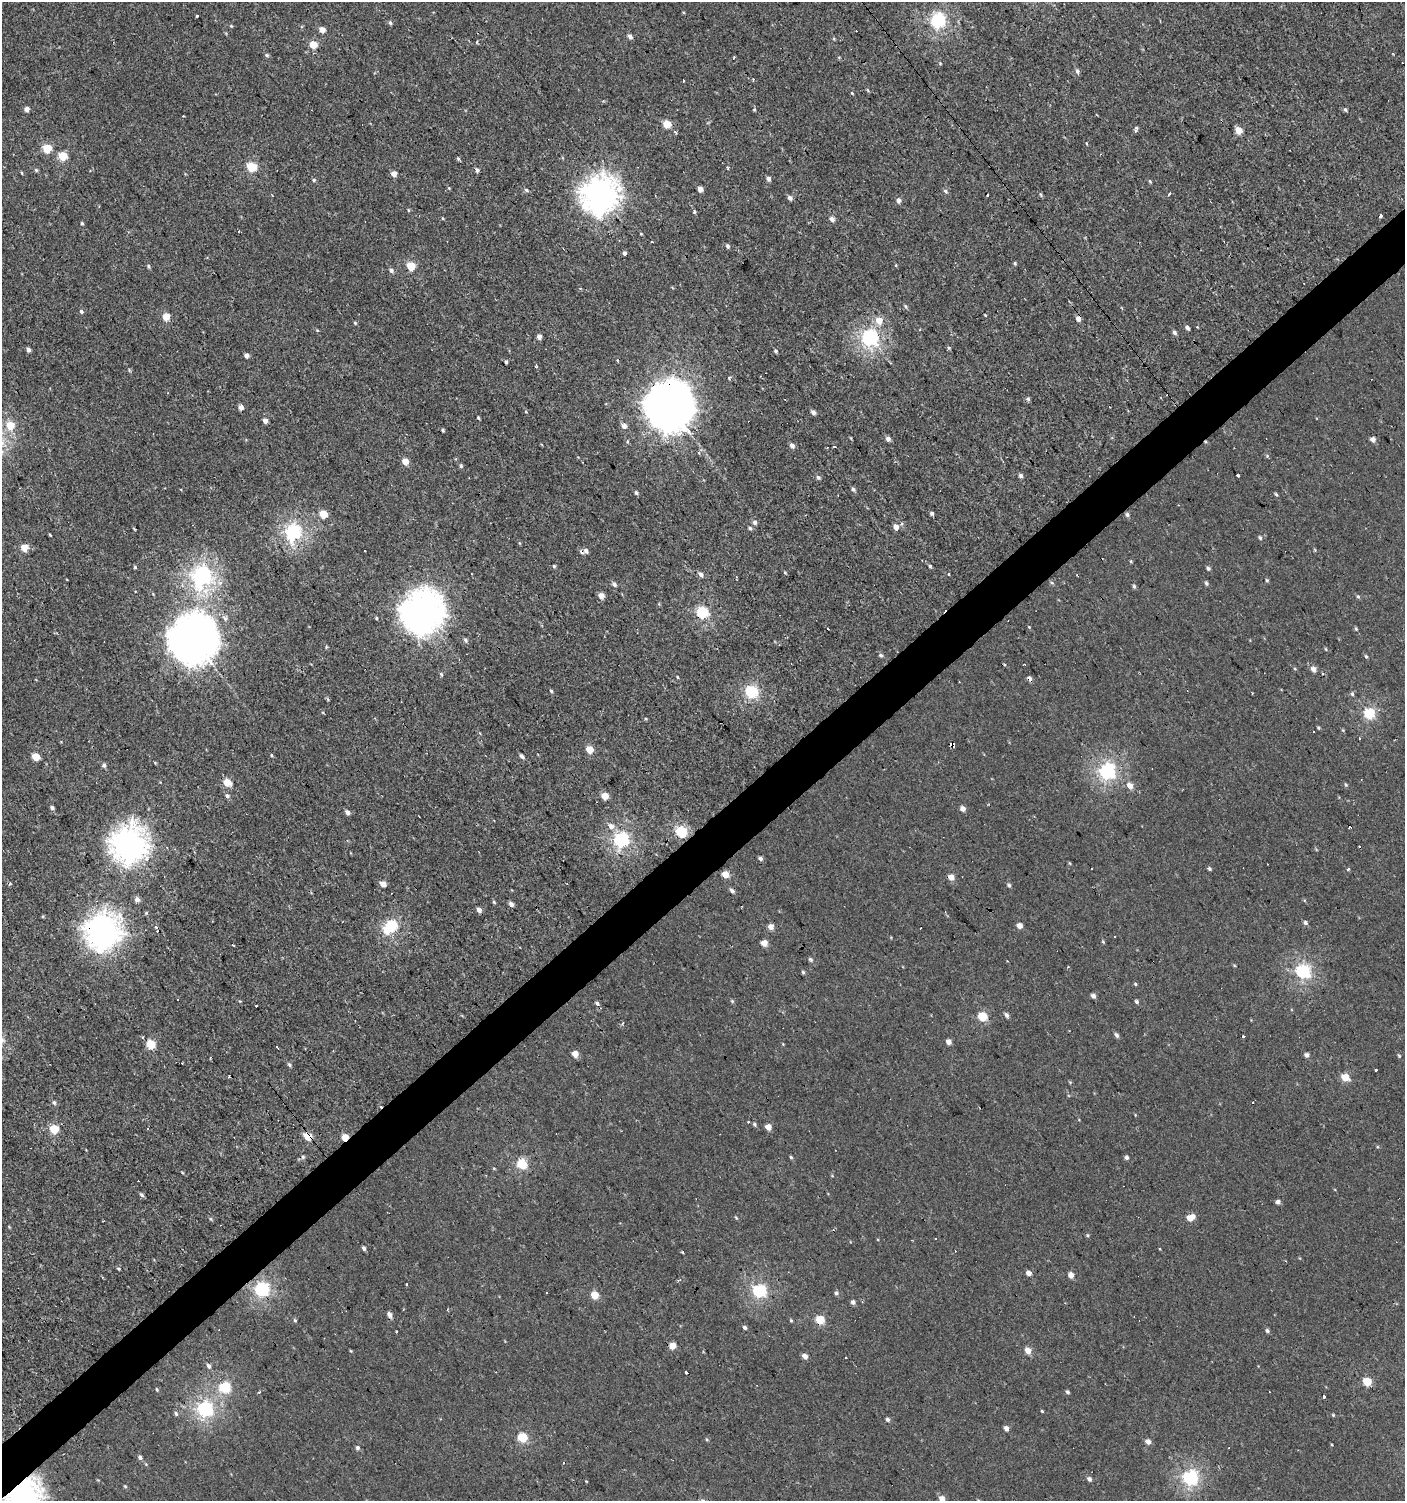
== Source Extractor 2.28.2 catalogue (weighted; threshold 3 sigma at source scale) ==
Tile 7 of 4 x 4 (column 3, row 2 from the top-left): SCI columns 3007-4409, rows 2997-4495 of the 5947 x 5993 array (HDU 1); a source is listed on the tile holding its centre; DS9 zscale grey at full resolution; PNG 1407 x 1503 px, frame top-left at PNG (2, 2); no overlay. Shown black and unused: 4% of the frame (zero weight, under 2 of 3 exposures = <1% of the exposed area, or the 3 px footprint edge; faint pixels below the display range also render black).
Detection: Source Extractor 2.28.2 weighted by HDU 2 'WHT'; one run over the whole footprint, this tile lists its part. Background 7.41e-04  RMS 0.0043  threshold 0.0193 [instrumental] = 3 sigma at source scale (4.5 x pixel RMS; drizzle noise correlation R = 1.50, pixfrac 1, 0.0396/0.0396 arcsec/px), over >= 5 px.
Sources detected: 300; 1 inside a brighter object's white glare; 25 cosmic-ray / hot-pixel residue — not listed; the other 274 listed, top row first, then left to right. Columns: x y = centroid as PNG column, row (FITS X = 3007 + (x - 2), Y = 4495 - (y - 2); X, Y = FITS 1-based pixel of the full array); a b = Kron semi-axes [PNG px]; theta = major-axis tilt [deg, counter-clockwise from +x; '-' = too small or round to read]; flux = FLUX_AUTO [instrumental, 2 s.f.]
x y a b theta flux
197 16 3 2 - 0.49
938 20 6 6 - 81
390 23 6 4 -67 0.72
231 26 5 4 - 0.44
322 30 5 4 - 3.7
630 36 6 5 - 1.5
313 45 5 5 - 9.3
267 55 6 4 -28 0.72
734 57 3 2 - 0.64
1077 71 7 5 -71 1.1
753 80 4 3 - 0.5
868 90 5 3 - 0.51
852 93 3 3 - 1.5
27 109 4 4 - 2.7
754 109 4 4 - 0.49
1345 110 5 4 - 0.67
667 124 5 5 - 9.7
1136 129 8 4 78 0.76
1238 130 5 5 - 6.8
47 148 5 5 - 17
63 156 5 5 - 14
458 159 5 4 - 0.62
252 167 5 5 - 24
36 170 5 5 - 0.66
477 170 4 4 - 1.4
22 173 5 3 - 0.37
394 174 5 4 - 3.2
768 179 5 4 - 1.5
314 180 5 5 - 0.68
1150 181 5 4 - 0.49
449 188 4 4 - 0.36
700 189 5 4 - 2.8
526 190 6 4 -29 0.82
945 191 7 4 -38 0.77
1169 193 3 3 - 0.95
600 194 14 13 - 420
1041 194 6 4 -70 0.6
790 198 5 5 - 1.5
898 200 6 5 - 1.6
408 210 5 3 - 0.4
695 211 5 3 - 0.7
1380 216 3 3 - 3.8
832 219 6 5 - 1.8
82 223 4 3 - 0.63
641 234 4 3 - 0.35
652 241 3 3 - 0.84
728 246 5 4 - 0.98
625 254 4 3 - 17
1015 263 4 3 - 0.55
148 266 5 4 - 0.71
411 266 5 5 - 15
391 270 5 5 - 1.1
905 306 6 4 -61 0.67
81 311 5 4 - 0.85
985 315 4 3 - 0.32
166 317 5 4 - 8
1078 319 6 5 - 2
879 320 7 6 - 5
355 323 4 4 - 0.52
1197 327 3 3 - 0.59
1187 328 5 4 - 1.1
920 329 4 2 - 0.45
317 330 5 3 - 0.4
1174 333 6 4 -47 1
539 337 5 4 - 2.4
870 337 7 6 - 110
949 348 5 4 - 0.59
28 349 5 4 - 1.5
776 351 5 5 - 0.76
246 355 4 4 - 2.1
506 362 4 3 - 0.63
536 366 6 4 -80 0.72
729 378 4 3 - 1
1028 399 6 5 - 0.72
669 406 17 16 - 1200
241 408 4 4 - 3.2
813 412 6 5 - 1.4
478 418 4 3 - 0.53
265 421 4 4 - 2.1
10 425 6 6 - 9.2
624 426 7 6 - 2
443 430 4 3 - 0.6
888 439 6 5 - 1.6
1373 440 5 5 - 2.2
792 446 5 5 - 2
834 446 3 3 - 3.4
1267 456 5 5 - 0.53
405 461 5 5 - 5.1
461 466 5 5 - 0.83
1021 475 5 5 - 1
1237 476 3 3 - 4.2
818 477 6 5 - 0.97
853 489 7 4 -77 0.93
636 493 5 4 - 0.81
1276 494 5 3 - 0.55
932 513 4 3 - 1.6
323 514 5 5 - 13
1127 515 5 5 - 0.99
755 522 7 6 - 1.3
896 527 5 5 - 3.2
750 528 5 4 - 0.78
293 532 7 6 - 100
50 535 4 3 - 0.36
1260 538 5 4 - 0.71
24 547 5 5 - 9.6
586 550 8 7 - 1.8
1130 561 5 3 - 0.43
554 566 4 4 - 0.55
930 566 4 4 - 0.62
135 567 4 4 - 0.56
1208 568 5 5 - 0.84
785 573 5 3 - 0.43
701 574 7 5 -55 1.6
202 576 8 8 - 150
1267 580 5 4 - 0.57
1052 583 5 3 - 0.53
1206 583 6 4 -63 0.79
614 584 6 4 -46 1.3
1134 586 5 4 - 0.76
601 595 5 4 - 3.9
1358 596 6 4 -65 0.65
422 612 15 14 - 640
702 612 6 5 - 42
376 618 3 3 - 0.5
1029 627 4 4 - 0.33
1356 629 5 4 - 0.57
193 639 17 16 - 1100
465 640 6 5 - 0.9
326 647 5 3 - 0.43
1326 649 5 3 - 0.38
881 655 5 4 - 0.86
1366 656 5 4 - 0.57
791 664 3 2 - 0.27
1314 669 6 5 - 2.3
441 674 5 4 - 0.65
677 677 4 3 - 0.39
1030 679 5 4 - 2
551 691 4 3 - 0.55
751 691 6 6 - 49
1352 694 5 4 - 0.75
1369 713 5 5 - 39
1318 728 4 3 - 0.5
1360 738 3 3 - 1.1
590 749 5 4 - 9.1
522 756 6 4 -49 1.2
35 757 5 5 - 11
155 763 4 3 - 0.37
104 765 6 5 - 1.1
1107 771 6 6 - 99
227 782 5 5 - 9.2
1346 785 5 4 - 0.56
1130 786 6 5 - 3.3
227 796 6 5 - 1.1
604 796 5 5 - 7.4
52 807 5 4 - 0.99
963 809 5 4 - 2.9
347 812 6 5 - 1.6
611 826 7 6 - 2.8
1349 828 5 3 - 0.63
681 831 6 5 - 40
621 839 6 6 - 86
128 843 14 13 - 390
760 859 5 4 - 1.2
1070 863 5 3 - 0.4
1209 869 4 3 - 0.88
1348 869 3 3 - 1
725 874 5 4 - 6
951 877 4 4 - 4.6
383 884 5 4 - 4.1
1009 885 6 4 -45 0.81
732 891 6 4 -45 1.2
137 899 5 4 - 2.4
494 902 5 4 - 0.57
511 904 5 4 - 1.6
479 910 5 4 - 2.1
1306 923 5 4 - 1.2
392 925 6 5 - 35
1020 926 4 4 - 3.6
156 927 6 4 -48 1.6
771 927 5 4 - 3.3
102 930 14 13 - 380
1115 936 3 3 - 0.91
1103 942 5 3 - 0.38
764 943 5 4 - 5.7
233 945 3 2 - 0.45
811 959 7 4 -45 0.8
1234 965 5 3 - 0.37
1068 966 4 3 - 0.32
1303 971 6 6 - 71
803 972 4 4 - 0.65
1135 984 5 4 - 0.52
1093 996 4 4 - 1.8
732 1001 5 5 - 0.56
1136 1001 5 4 - 0.88
597 1004 5 4 - 1.2
256 1006 3 2 - 0.58
1006 1015 6 5 - 1.1
982 1017 5 5 - 22
1117 1035 6 5 - 1.1
949 1042 4 4 - 2.8
151 1044 5 5 - 14
277 1047 3 3 - 0.89
575 1054 5 4 - 6
1307 1055 5 4 - 1.5
1399 1056 5 4 - 0.48
210 1057 3 2 - 0.52
289 1065 6 4 -46 0.77
1375 1070 3 3 - 0.98
1345 1077 5 4 - 11
54 1102 6 5 - 0.89
748 1122 3 3 - 0.4
754 1124 5 4 - 0.96
768 1127 4 4 - 4.3
54 1129 5 5 - 18
308 1136 5 4 - 17
345 1137 4 4 - 8.3
303 1157 6 5 - 0.84
791 1157 5 4 - 0.56
1127 1158 4 4 - 1.2
522 1164 5 5 - 28
494 1168 5 3 - 0.38
182 1172 5 3 - 0.36
141 1195 5 4 - 0.95
1278 1202 4 4 - 1.7
736 1218 5 4 - 0.47
1190 1218 7 4 29 6.5
211 1219 6 3 -71 0.52
1088 1235 5 4 - 0.61
936 1239 3 2 - 0.58
364 1248 5 3 - 1
118 1269 5 3 - 0.44
1028 1273 4 4 - 3
1071 1275 4 4 - 3.8
406 1284 3 3 - 1.2
262 1289 6 6 - 72
759 1290 6 6 - 61
546 1293 3 2 - 0.6
836 1293 5 5 - 0.92
595 1295 5 5 - 11
853 1302 4 4 - 1.7
390 1315 5 4 - 2.4
295 1320 5 3 - 0.44
791 1320 4 3 - 0.49
820 1320 5 5 - 15
745 1327 4 4 - 0.98
1267 1331 5 4 - 0.89
396 1332 3 3 - 0.94
673 1346 5 4 - 6.5
1028 1351 5 4 - 5.1
805 1356 5 4 - 2.4
209 1366 6 5 - 1.3
686 1372 3 3 - 1.4
1367 1382 5 5 - 15
225 1387 5 5 - 34
157 1389 5 4 - 0.48
259 1392 4 3 - 0.66
1067 1392 5 4 - 0.76
1324 1397 3 3 - 8.3
205 1409 6 6 - 94
1042 1411 5 3 - 0.39
176 1414 6 5 - 0.84
1333 1415 4 3 - 0.42
887 1419 5 5 - 1.1
1006 1428 4 4 - 2.1
523 1438 5 5 - 22
707 1440 5 3 - 0.43
1148 1442 5 4 - 2.7
357 1448 5 5 - 0.81
140 1457 5 4 - 1.4
1190 1477 6 6 - 85
1089 1479 5 4 - 1.4
125 1486 4 4 - 0.46
23 1494 12 10 46 370
942 1499 4 4 - 4.2
Overlapping masked pixels (flux is a lower limit): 12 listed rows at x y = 1078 319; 669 406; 586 550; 702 612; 193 639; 1030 679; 128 843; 102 930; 308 1136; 345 1137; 820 1320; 23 1494
Isophote crosses this tile's border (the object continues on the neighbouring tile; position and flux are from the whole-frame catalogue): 2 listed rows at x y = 23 1494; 942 1499